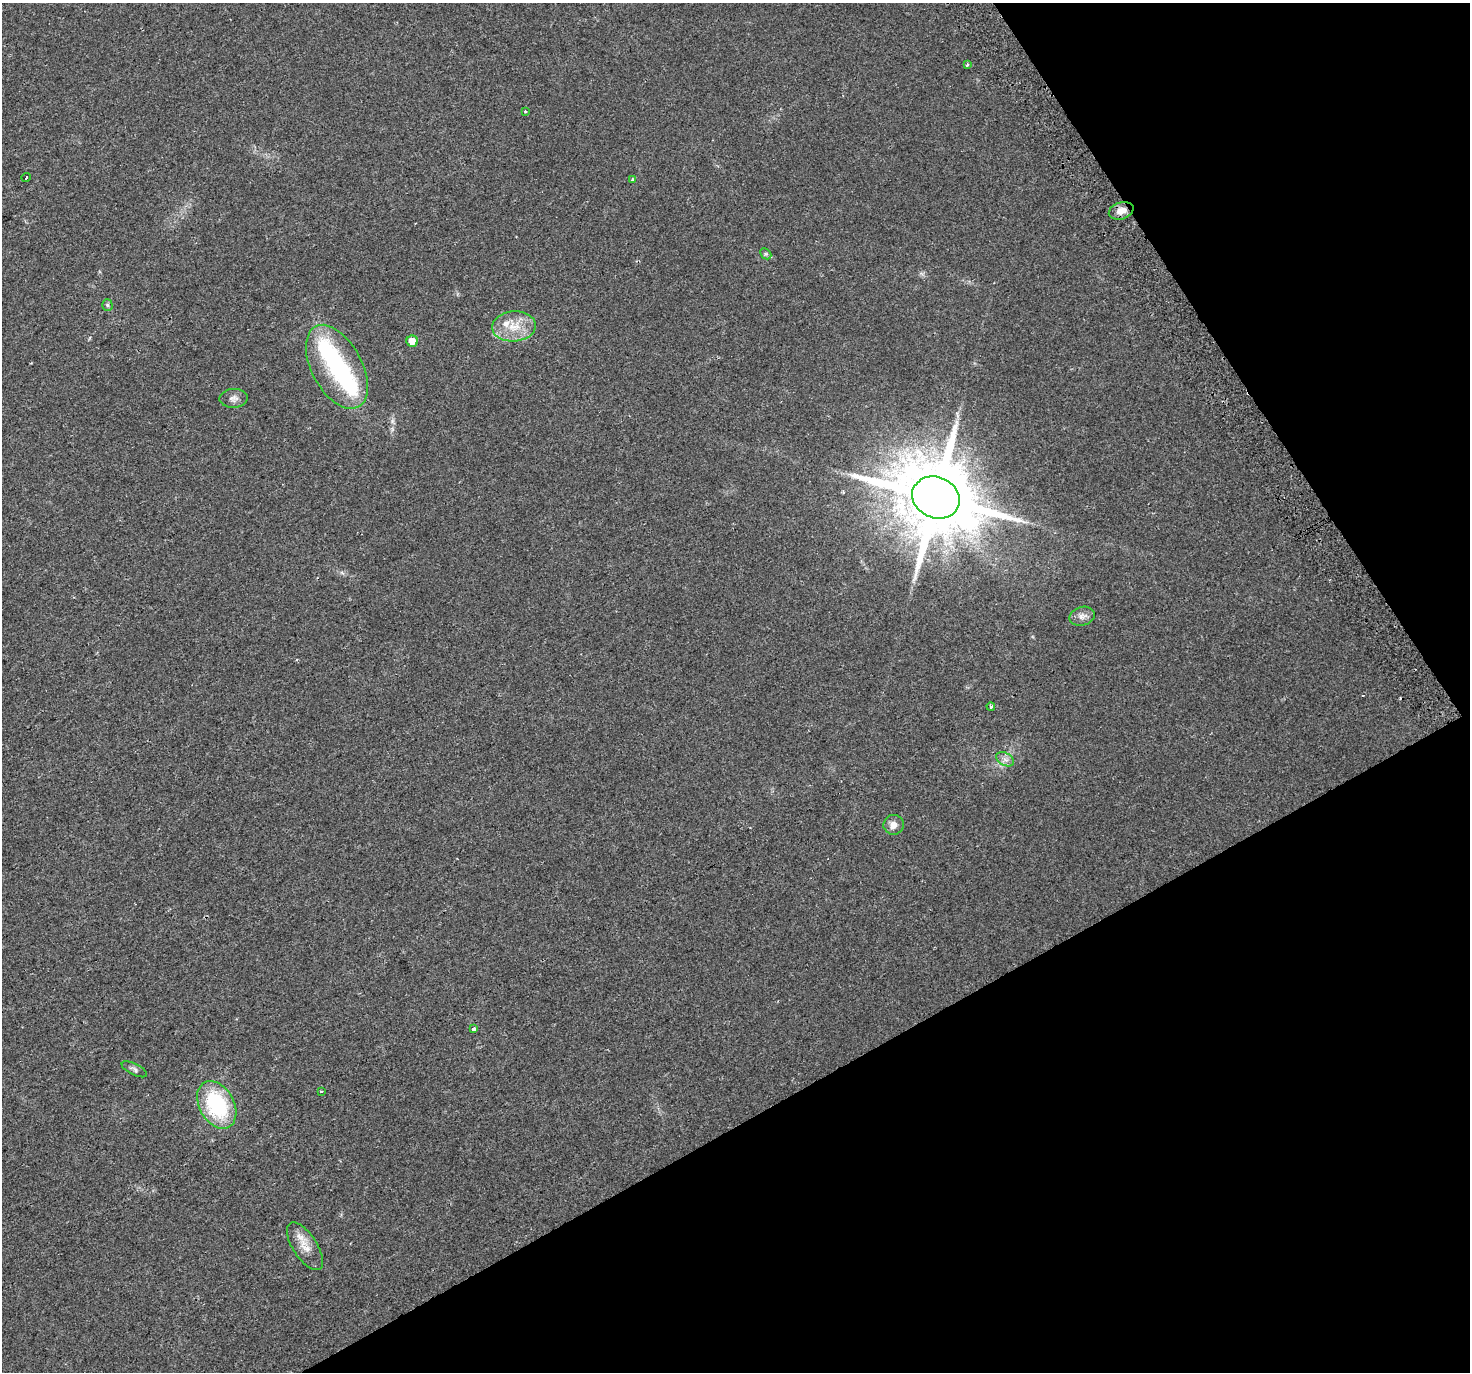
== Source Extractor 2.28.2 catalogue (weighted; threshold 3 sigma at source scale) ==
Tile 12 of 4 x 4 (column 4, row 3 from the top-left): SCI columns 4444-5911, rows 1570-2939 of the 5951 x 5823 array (HDU 1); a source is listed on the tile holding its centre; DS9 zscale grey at full resolution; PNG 1472 x 1374 px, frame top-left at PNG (2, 3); each listed source drawn as its Kron ellipse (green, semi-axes under 4 px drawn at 4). Shown black and unused: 28% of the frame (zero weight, under 2 of 3 exposures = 2% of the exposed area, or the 3 px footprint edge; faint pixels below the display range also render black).
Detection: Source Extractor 2.28.2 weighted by HDU 2 'WHT'; one run over the whole footprint, this tile lists its part. Background 0.0227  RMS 0.0054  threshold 0.0241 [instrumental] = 3 sigma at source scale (4.5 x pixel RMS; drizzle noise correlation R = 1.50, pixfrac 1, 0.0396/0.0396 arcsec/px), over >= 5 px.
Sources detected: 26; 2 inside a brighter object's white glare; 2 cosmic-ray / hot-pixel residue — neither listed nor drawn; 1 inside a brighter listed object's ellipse — not listed separately; the other 21 listed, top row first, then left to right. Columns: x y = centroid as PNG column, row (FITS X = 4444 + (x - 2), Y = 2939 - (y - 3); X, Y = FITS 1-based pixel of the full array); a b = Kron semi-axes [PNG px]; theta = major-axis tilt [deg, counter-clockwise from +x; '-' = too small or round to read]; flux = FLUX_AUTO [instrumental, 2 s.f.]
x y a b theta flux
967 65 3 3 - 1.8
525 111 3 3 - 0.83
26 178 4 3 - 3.1
632 180 4 3 - 0.58
1121 211 12 8 17 4.6
766 254 6 4 -44 0.83
107 305 5 5 - 0.89
514 326 22 15 5 12
412 341 6 5 - 8.3
337 367 46 25 -62 60
234 398 14 9 2 2.8
936 498 24 20 -24 5700
1082 616 13 9 17 3.1
991 706 4 4 - 1.2
1005 759 9 6 -29 2.3
894 825 10 10 - 4
473 1029 3 3 - 7.9
134 1069 14 5 -27 1.8
321 1091 3 3 - 1.8
217 1105 25 17 -61 46
305 1246 27 12 -57 7.8